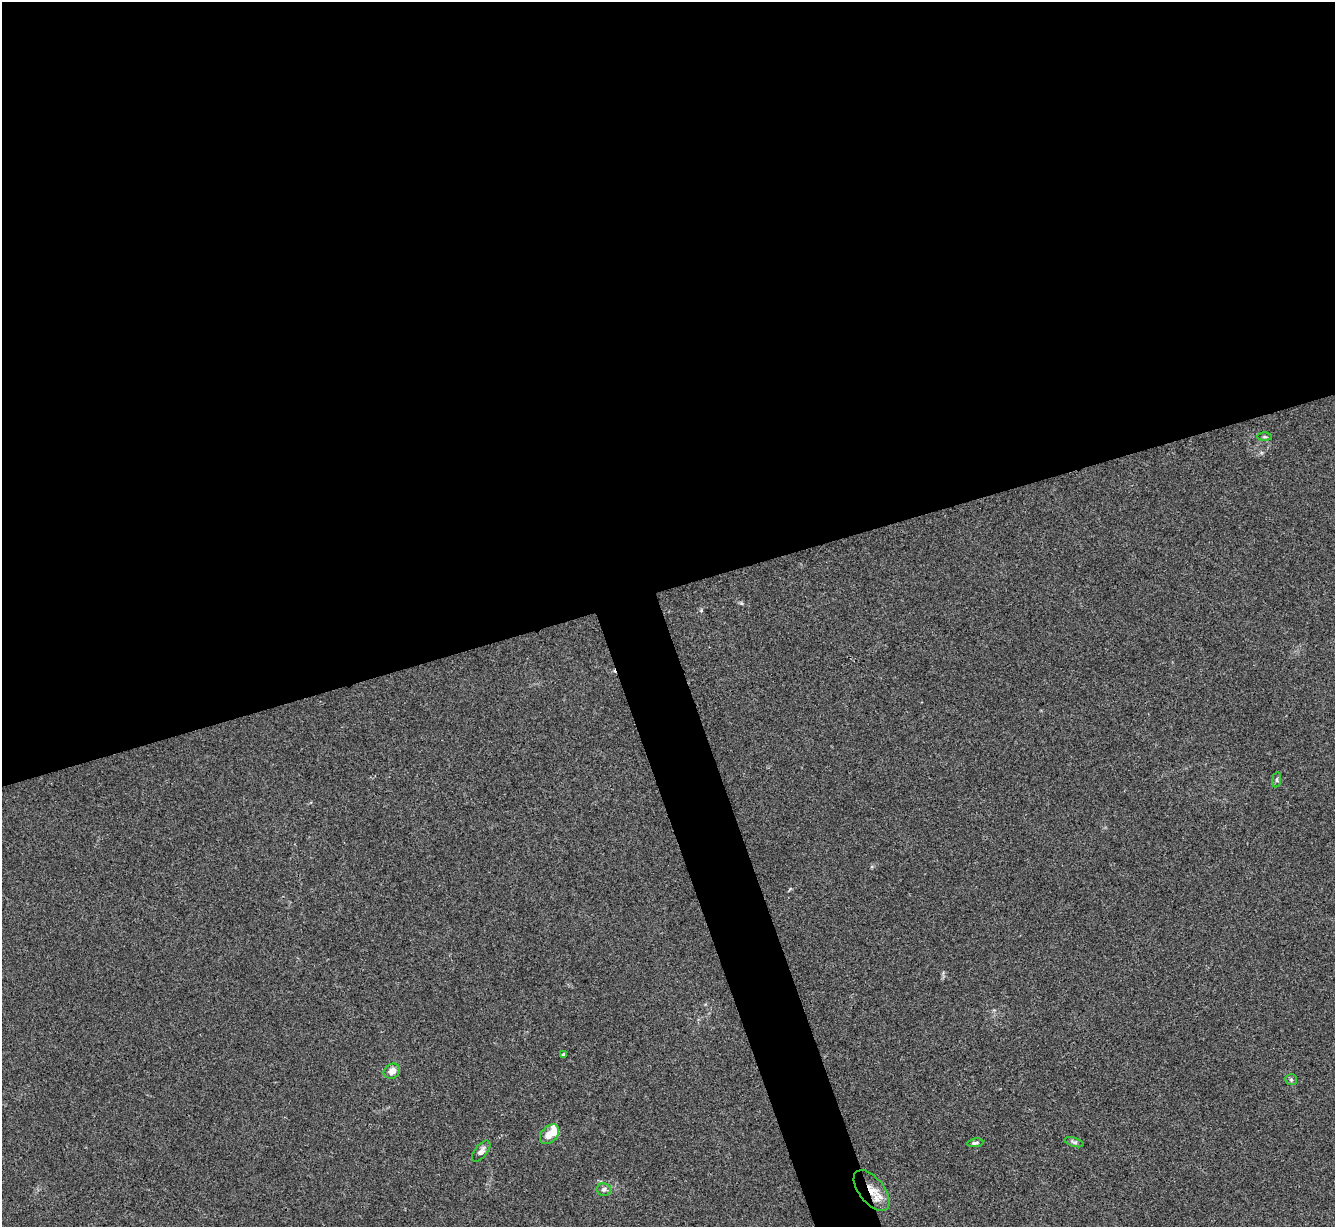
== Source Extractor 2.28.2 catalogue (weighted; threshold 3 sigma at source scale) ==
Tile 2 of 4 x 4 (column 2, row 1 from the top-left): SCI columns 1339-2671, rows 3951-5175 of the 5340 x 5325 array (HDU 1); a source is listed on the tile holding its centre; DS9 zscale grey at full resolution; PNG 1337 x 1229 px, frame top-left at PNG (2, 2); each listed source drawn as its Kron ellipse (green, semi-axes under 4 px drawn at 4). Shown black and unused: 51% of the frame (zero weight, under 3 of 4 exposures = <1% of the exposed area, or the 3 px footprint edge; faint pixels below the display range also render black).
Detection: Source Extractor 2.28.2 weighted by HDU 2 'WHT'; one run over the whole footprint, this tile lists its part. Background 0.0334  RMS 0.0043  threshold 0.0195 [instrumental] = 3 sigma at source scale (4.5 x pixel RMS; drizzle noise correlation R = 1.50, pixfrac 1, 0.05/0.05 arcsec/px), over >= 5 px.
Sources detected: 13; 2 inside a brighter listed object's ellipse — not listed separately; the other 11 listed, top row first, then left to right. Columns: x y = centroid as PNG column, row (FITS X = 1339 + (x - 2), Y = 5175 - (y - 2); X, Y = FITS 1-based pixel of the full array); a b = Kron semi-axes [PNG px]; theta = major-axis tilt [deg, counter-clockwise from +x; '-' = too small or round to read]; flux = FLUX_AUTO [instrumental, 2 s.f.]
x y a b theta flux
1265 437 7 4 0 0.58
1277 780 8 4 82 0.66
563 1054 4 3 - 0.49
392 1071 8 7 - 3.6
1291 1080 6 5 - 0.75
550 1134 11 7 46 4.2
1074 1142 10 4 -17 0.9
975 1143 8 4 8 0.86
481 1151 12 6 51 1.9
604 1189 7 6 - 1.5
872 1191 24 12 -51 8.1
Overlapping masked pixels (flux is a lower limit): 1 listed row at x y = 872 1191